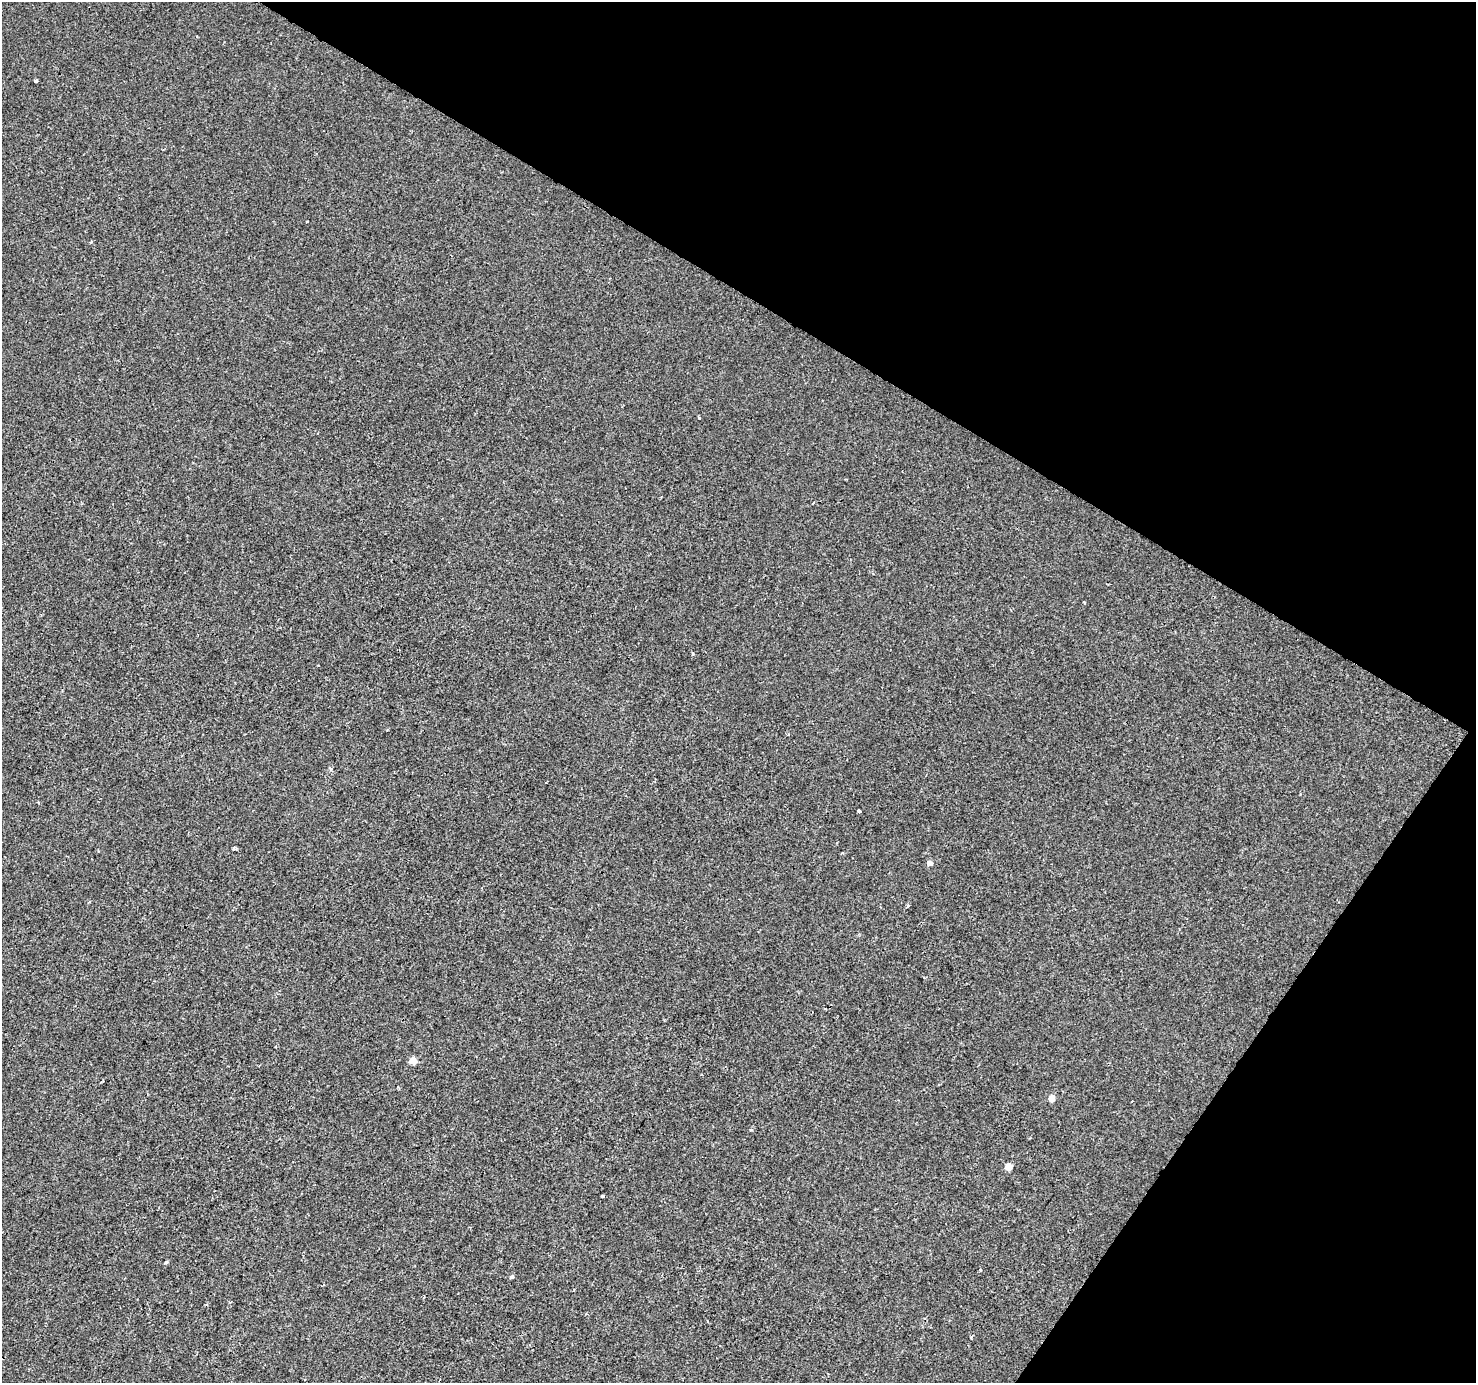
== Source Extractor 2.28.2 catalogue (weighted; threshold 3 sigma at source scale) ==
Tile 8 of 4 x 4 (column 4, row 2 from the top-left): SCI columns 4422-5895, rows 2950-4330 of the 5901 x 5965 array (HDU 1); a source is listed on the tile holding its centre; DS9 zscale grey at full resolution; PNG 1478 x 1385 px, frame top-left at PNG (2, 2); no overlay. Shown black and unused: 29% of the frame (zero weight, under 2 of 3 exposures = <1% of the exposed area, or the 3 px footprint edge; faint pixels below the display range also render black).
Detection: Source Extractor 2.28.2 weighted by HDU 2 'WHT'; one run over the whole footprint, this tile lists its part. Background 0.00173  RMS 0.0043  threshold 0.0194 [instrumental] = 3 sigma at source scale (4.5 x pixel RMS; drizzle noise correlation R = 1.50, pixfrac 1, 0.0396/0.0396 arcsec/px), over >= 5 px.
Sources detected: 18; all 18 listed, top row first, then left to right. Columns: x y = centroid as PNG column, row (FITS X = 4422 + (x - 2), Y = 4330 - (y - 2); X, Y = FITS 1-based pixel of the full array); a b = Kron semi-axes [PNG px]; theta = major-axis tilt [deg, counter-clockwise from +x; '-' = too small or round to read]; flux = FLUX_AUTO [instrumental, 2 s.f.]
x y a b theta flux
36 81 4 3 - 2.1
699 417 3 2 - 0.48
813 503 3 2 - 0.45
1084 603 4 2 - 0.43
331 769 4 3 - 1.1
38 802 4 3 - 0.38
859 811 3 3 - 2.3
234 848 4 3 - 0.88
842 853 3 3 - 0.52
929 863 5 5 - 2
413 1060 5 4 - 7.2
1052 1098 5 4 - 4.6
751 1129 5 3 - 0.43
1009 1167 5 5 - 6
603 1196 3 3 - 0.95
166 1262 5 4 - 0.5
980 1270 4 3 - 0.4
512 1277 5 4 - 0.73
Unlisted compact peaks at least as high as the median listed source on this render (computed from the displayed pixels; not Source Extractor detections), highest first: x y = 693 654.